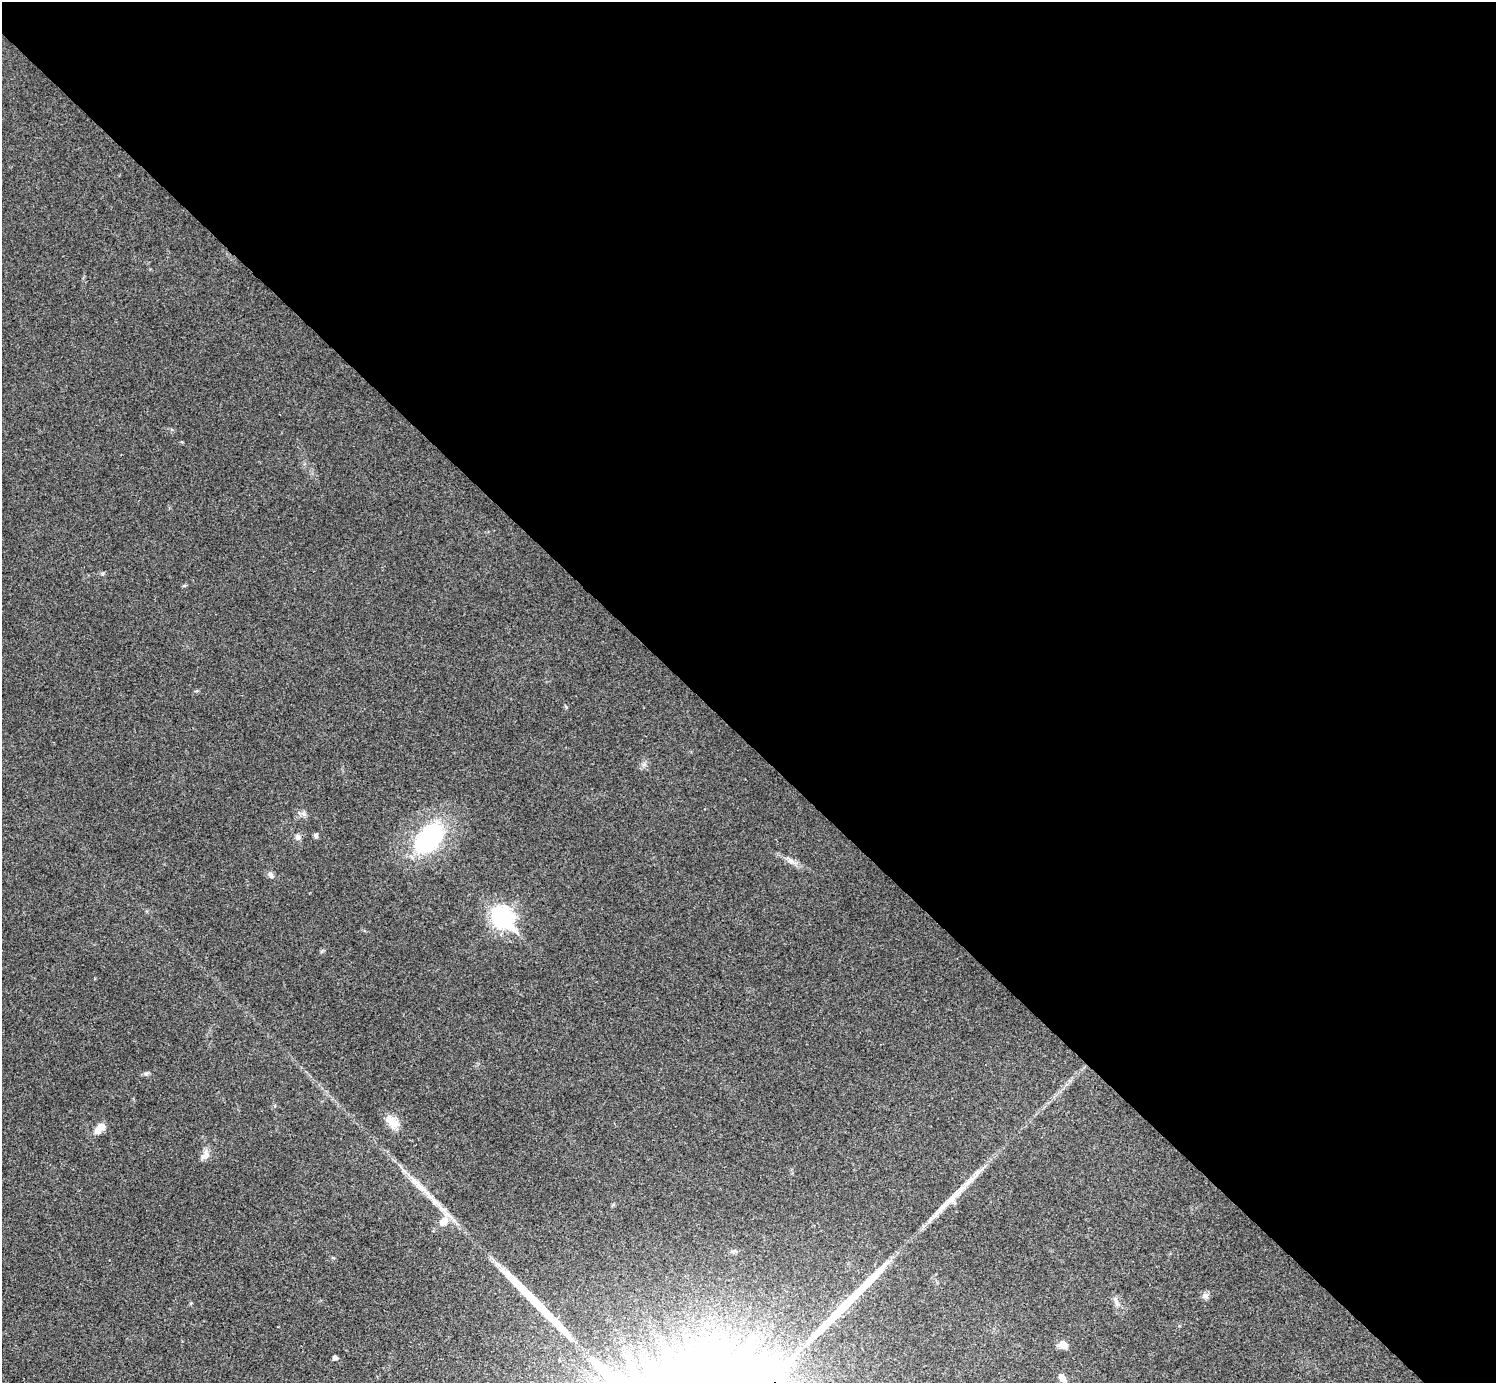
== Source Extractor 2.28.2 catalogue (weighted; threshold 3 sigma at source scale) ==
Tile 8 of 4 x 4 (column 4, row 2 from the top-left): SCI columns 4489-5982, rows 3064-4444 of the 5985 x 5985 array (HDU 1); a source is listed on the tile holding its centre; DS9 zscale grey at full resolution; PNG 1498 x 1385 px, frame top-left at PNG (2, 2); no overlay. Shown black and unused: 54% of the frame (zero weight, under 3 of 4 exposures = <1% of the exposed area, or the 3 px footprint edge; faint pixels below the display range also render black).
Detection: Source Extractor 2.28.2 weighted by HDU 2 'WHT'; one run over the whole footprint, this tile lists its part. Background 0.0198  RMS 0.004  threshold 0.018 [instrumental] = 3 sigma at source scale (4.5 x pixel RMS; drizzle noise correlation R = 1.50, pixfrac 1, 0.05/0.05 arcsec/px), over >= 5 px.
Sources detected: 24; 4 long thin detections or spike segments (spike, bleed or trail) — not listed; the other 20 listed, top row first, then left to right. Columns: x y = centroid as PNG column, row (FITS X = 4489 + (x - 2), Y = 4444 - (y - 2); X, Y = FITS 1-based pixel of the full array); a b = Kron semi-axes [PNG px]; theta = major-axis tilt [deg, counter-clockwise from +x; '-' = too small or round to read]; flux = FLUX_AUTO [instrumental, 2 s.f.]
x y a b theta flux
102 573 5 5 - 0.59
184 586 6 4 18 0.49
304 814 8 5 -45 1.2
316 836 7 5 -89 0.82
298 837 8 7 - 1.5
429 838 31 20 47 55
791 861 17 6 -35 2.6
271 875 9 7 -57 1.4
502 918 10 8 -45 190
146 1073 9 4 8 0.82
392 1122 20 12 -46 5.7
100 1128 16 9 49 4
205 1155 13 9 63 2.9
419 1186 45 8 -44 9.1
444 1221 13 9 47 4.5
1205 1296 9 8 - 1.6
1115 1300 17 5 -74 1.7
1063 1345 10 9 - 3.3
335 1358 4 4 - 1.5
1062 1379 15 7 -60 2.7
Isophote crosses this tile's border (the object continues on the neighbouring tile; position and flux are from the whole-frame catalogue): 1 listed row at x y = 1062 1379